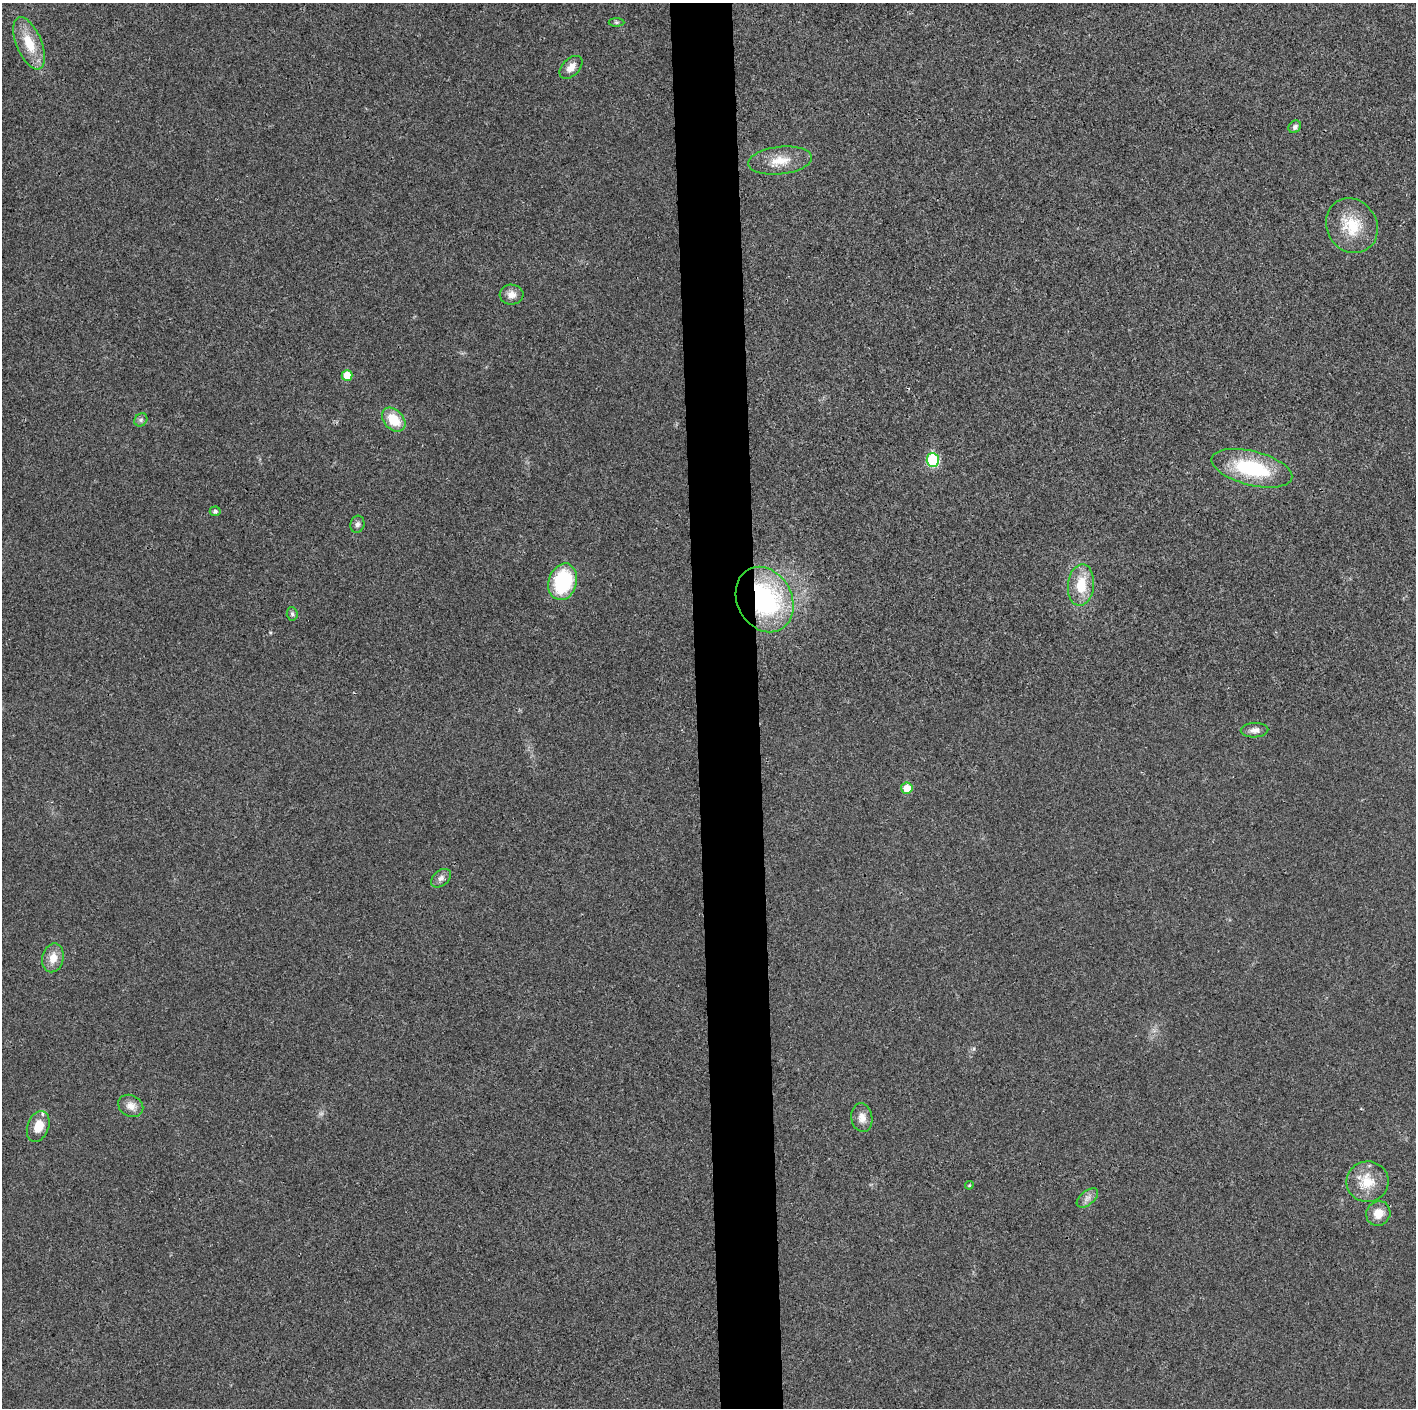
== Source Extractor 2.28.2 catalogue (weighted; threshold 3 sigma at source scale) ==
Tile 5 of 3 x 3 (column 2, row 2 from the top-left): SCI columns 1417-2830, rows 1420-2825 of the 4245 x 4233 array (HDU 1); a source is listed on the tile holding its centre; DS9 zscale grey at full resolution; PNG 1418 x 1410 px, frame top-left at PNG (2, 3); each listed source drawn as its Kron ellipse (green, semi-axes under 4 px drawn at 4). Shown black and unused: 4% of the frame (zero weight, under 3 of 4 exposures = <1% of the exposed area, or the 3 px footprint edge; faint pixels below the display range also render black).
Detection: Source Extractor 2.28.2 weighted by HDU 2 'WHT'; one run over the whole footprint, this tile lists its part. Background 0.0207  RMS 0.0056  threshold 0.0251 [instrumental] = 3 sigma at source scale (4.5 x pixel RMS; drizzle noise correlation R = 1.50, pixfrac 1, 0.05/0.05 arcsec/px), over >= 5 px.
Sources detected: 31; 1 too faint to see at this stretch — neither listed nor drawn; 1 inside a brighter listed object's ellipse — not listed separately; the other 29 listed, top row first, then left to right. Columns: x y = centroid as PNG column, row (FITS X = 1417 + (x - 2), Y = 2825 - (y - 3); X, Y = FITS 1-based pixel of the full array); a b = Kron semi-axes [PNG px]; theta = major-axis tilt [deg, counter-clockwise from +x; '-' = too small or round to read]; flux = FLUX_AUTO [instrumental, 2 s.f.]
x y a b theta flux
616 22 8 4 0 1
29 43 28 12 -68 15
571 67 14 8 46 5
1295 127 7 5 45 1.7
780 161 32 13 6 12
1352 226 28 25 -58 20
512 295 12 10 -1 4.4
347 375 5 5 - 11
141 420 7 6 - 1.4
394 420 13 9 -47 14
933 460 7 6 - 43
1252 468 41 17 -14 44
215 511 5 5 - 1.3
357 524 8 7 - 1.8
563 582 19 14 73 40
1081 585 21 13 84 16
765 600 34 27 -61 89
292 614 6 5 - 1.1
1255 730 14 7 2 3.3
907 788 6 5 - 9.3
441 878 11 7 41 2.4
53 958 14 10 77 7
131 1106 13 10 -31 4.7
862 1118 14 10 -81 4.6
38 1126 16 10 70 8.6
1367 1182 21 20 - 14
969 1185 4 4 - 0.66
1087 1198 12 7 40 2.8
1378 1214 13 12 - 7
Overlapping masked pixels (flux is a lower limit): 1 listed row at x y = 765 600